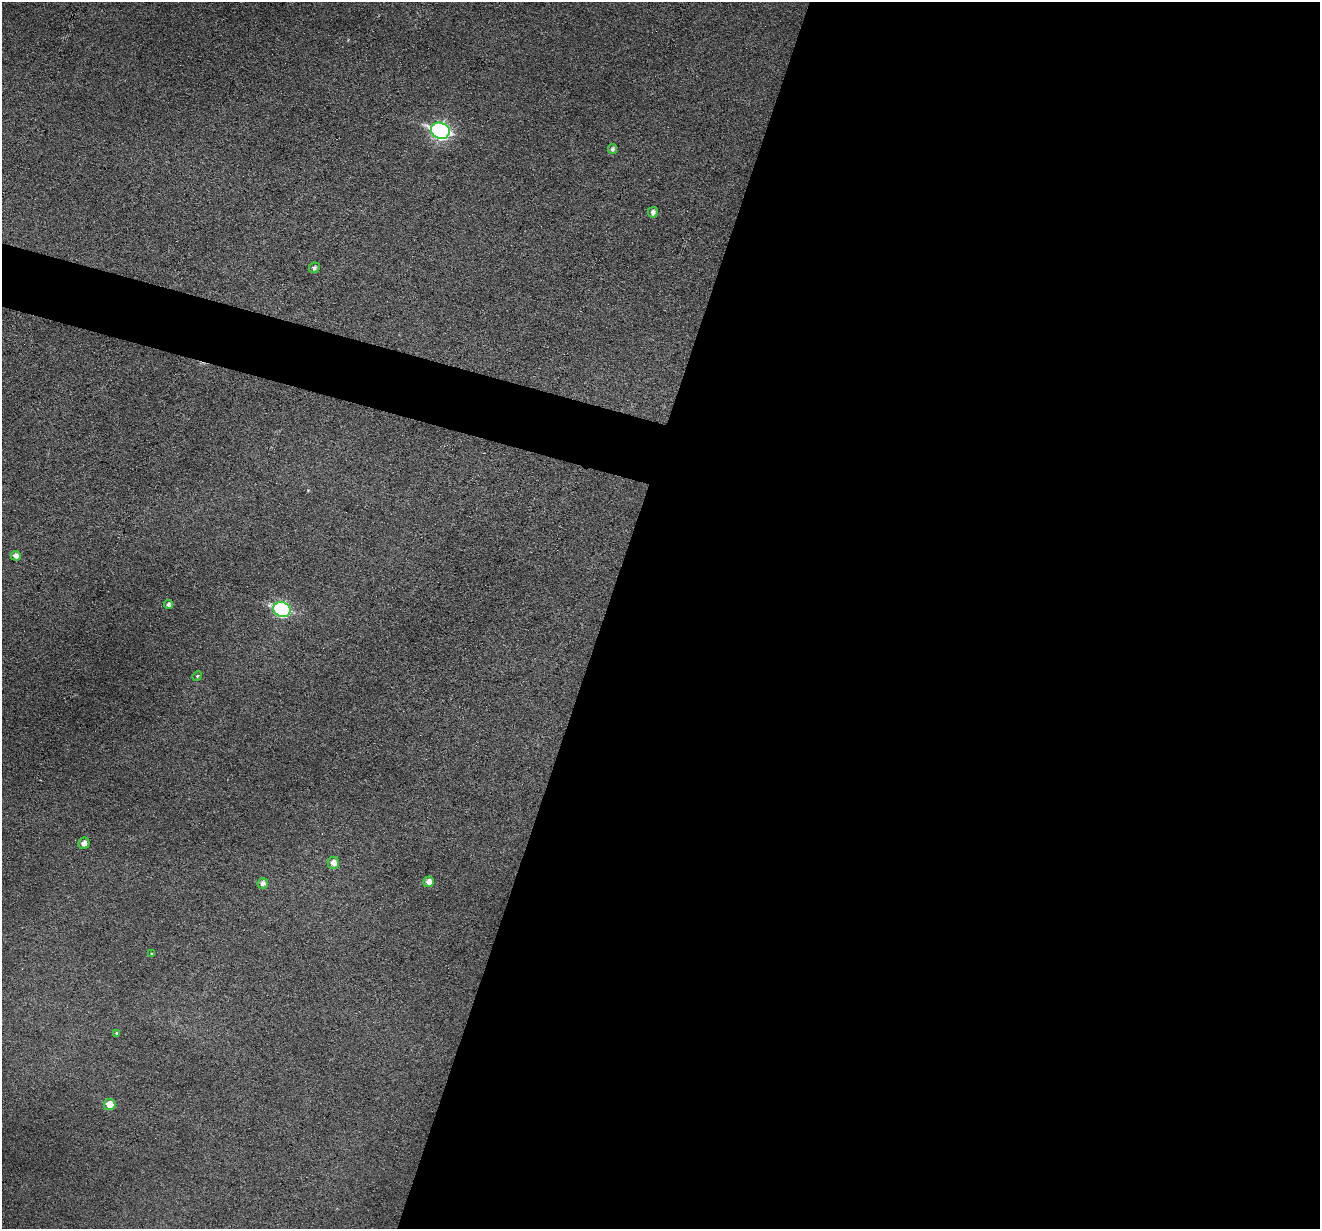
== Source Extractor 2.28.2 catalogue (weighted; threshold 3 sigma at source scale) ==
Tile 12 of 4 x 4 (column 4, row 3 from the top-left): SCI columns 3955-5272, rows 1357-2583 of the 5274 x 5294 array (HDU 1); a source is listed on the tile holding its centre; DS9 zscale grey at full resolution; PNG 1322 x 1231 px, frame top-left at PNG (2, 2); each listed source drawn as its Kron ellipse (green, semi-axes under 4 px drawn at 4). Shown black and unused: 57% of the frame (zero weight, under 3 of 6 exposures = <1% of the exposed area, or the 3 px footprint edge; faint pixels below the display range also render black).
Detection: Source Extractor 2.28.2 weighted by HDU 2 'WHT'; one run over the whole footprint, this tile lists its part. Background 0.0483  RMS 0.0059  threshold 0.0241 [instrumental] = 3 sigma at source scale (4.09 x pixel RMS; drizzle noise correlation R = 1.36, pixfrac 0.8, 0.05/0.05 arcsec/px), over >= 5 px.
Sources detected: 15; all 15 listed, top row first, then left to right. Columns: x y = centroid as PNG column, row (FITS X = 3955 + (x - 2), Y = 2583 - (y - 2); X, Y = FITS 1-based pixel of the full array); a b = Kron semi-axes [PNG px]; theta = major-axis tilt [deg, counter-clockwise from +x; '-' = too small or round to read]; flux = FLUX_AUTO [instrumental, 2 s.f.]
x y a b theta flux
440 131 9 8 - 140
612 149 5 4 - 1.6
653 212 5 5 - 2.3
314 268 5 5 - 1.5
16 556 5 5 - 2.6
168 605 4 4 - 1.6
282 610 9 7 -19 80
197 676 5 4 - 0.65
84 843 6 5 - 3.6
333 863 6 6 - 3.7
429 882 5 5 - 4
263 883 5 5 - 2.3
151 953 4 3 - 0.41
116 1033 4 3 - 0.56
110 1104 6 5 - 7.2